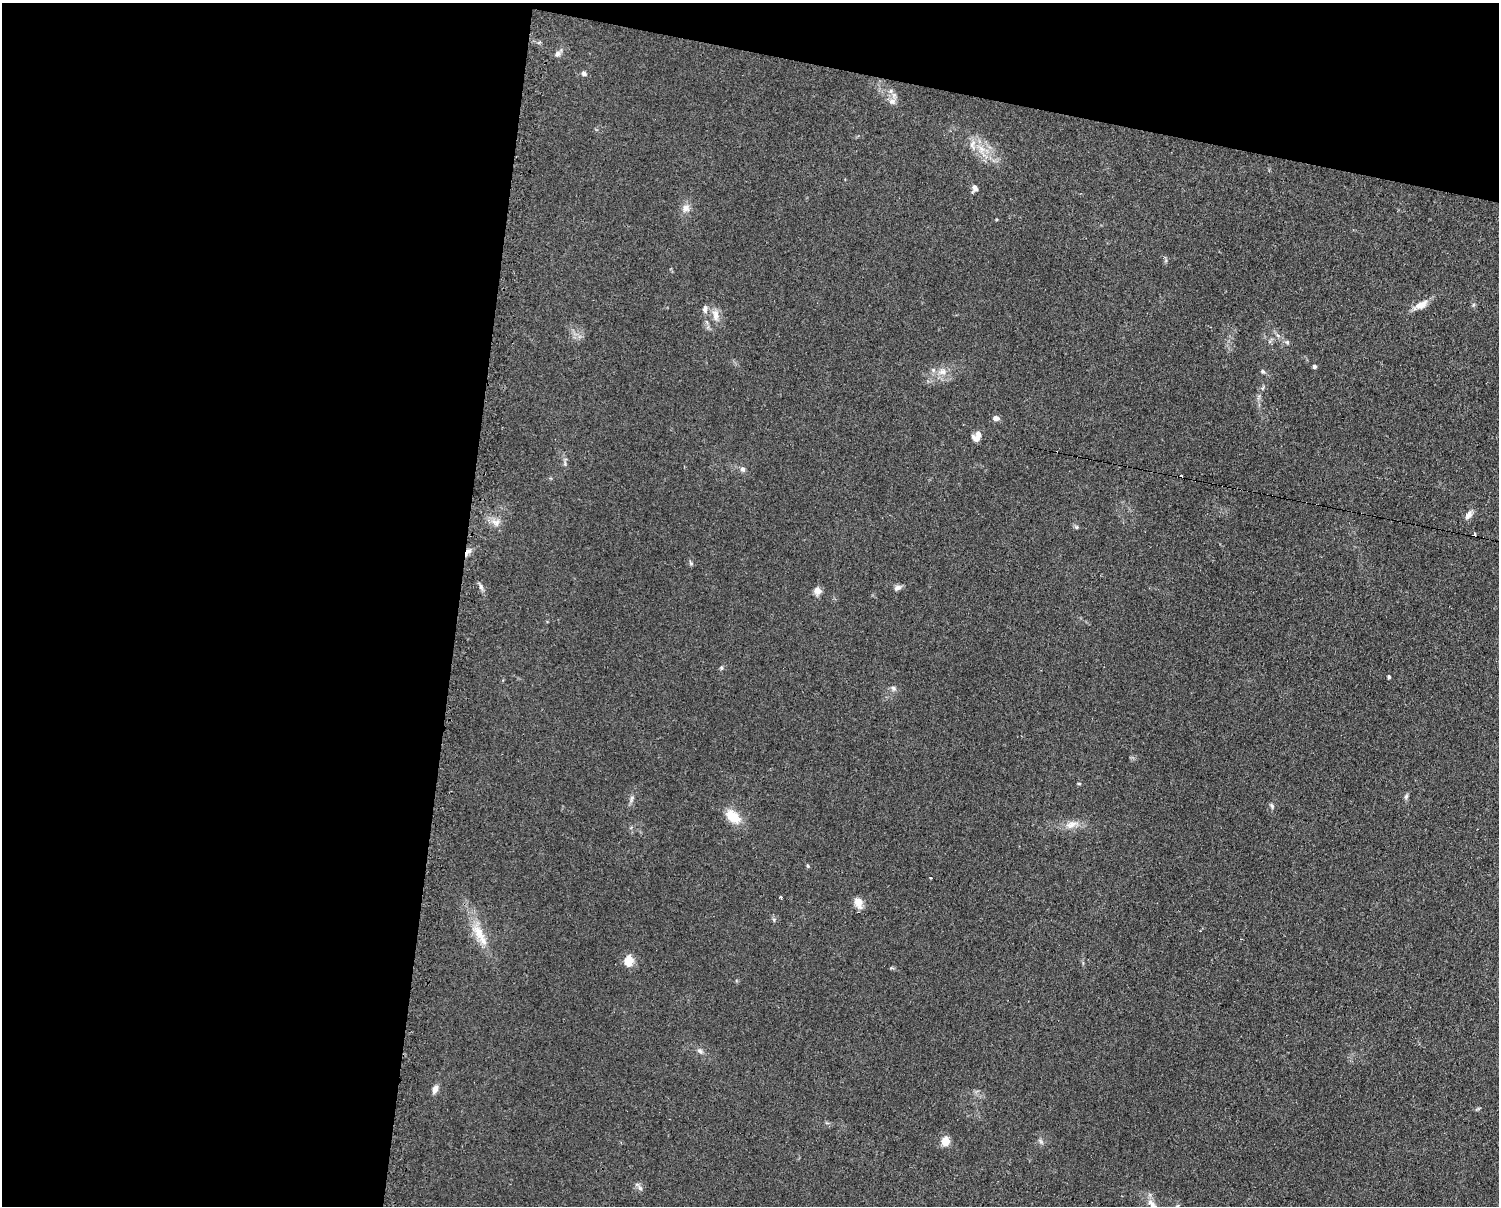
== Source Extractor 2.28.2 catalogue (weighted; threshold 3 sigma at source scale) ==
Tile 1 of 3 x 4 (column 1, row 1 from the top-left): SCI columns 123-1619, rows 3611-4814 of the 4863 x 4814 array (HDU 1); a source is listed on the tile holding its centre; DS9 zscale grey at full resolution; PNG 1501 x 1208 px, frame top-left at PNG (2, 3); no overlay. Shown black and unused: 36% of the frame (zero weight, under 2 of 3 exposures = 2% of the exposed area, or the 3 px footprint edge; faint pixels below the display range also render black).
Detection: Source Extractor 2.28.2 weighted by HDU 2 'WHT'; one run over the whole footprint, this tile lists its part. Background 0.098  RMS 0.011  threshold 0.0502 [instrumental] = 3 sigma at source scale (4.5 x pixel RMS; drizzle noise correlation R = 1.50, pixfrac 1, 0.05/0.05 arcsec/px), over >= 5 px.
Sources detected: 52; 4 cosmic-ray / hot-pixel residue — not listed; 3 inside a brighter listed object's ellipse — not listed separately; the other 45 listed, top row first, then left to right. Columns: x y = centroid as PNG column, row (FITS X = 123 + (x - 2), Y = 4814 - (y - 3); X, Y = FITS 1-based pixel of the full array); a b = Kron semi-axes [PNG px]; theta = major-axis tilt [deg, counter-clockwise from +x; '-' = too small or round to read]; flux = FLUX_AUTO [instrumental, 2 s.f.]
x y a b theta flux
557 54 9 7 37 4
584 73 7 6 - 3
892 101 10 8 -3 5.7
981 149 11 8 -53 10
975 188 8 6 -89 4.8
686 208 11 10 - 7.2
1421 305 21 8 30 11
705 309 10 6 88 4.3
715 315 17 9 -86 9.8
1314 366 4 4 - 2.6
1263 371 6 5 - 1.9
943 372 13 9 10 9.2
996 418 7 5 -12 5.5
976 439 10 7 -36 5.4
565 464 7 5 -80 2.1
743 469 7 6 - 3.2
1468 515 12 7 52 5.7
496 522 13 10 -23 8.4
1076 527 6 5 - 1.7
691 563 7 5 -61 1.8
481 587 7 4 -72 2.7
897 588 9 6 20 4.1
817 591 9 8 - 7.6
721 668 5 5 - 1.6
1389 677 4 3 - 2
893 688 7 6 - 3.3
1079 784 5 3 - 1.1
1406 797 7 5 74 2.4
632 798 11 5 74 3.5
1272 806 7 5 -69 2.2
733 816 24 14 -42 20
1071 825 19 9 19 11
808 866 5 3 - 1.2
931 878 2 2 - 1.2
780 897 3 3 - 2.5
858 903 14 9 -69 9.6
479 933 26 13 -59 24
629 961 13 10 80 14
891 968 6 4 18 1.3
700 1051 8 6 -17 3
435 1089 9 6 67 6.9
945 1141 9 9 - 12
1041 1142 8 4 -58 2.4
640 1188 7 4 -45 2.6
1177 1206 6 5 - 1.8
Isophote crosses this tile's border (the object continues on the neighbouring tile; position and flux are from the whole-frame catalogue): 1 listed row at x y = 1177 1206